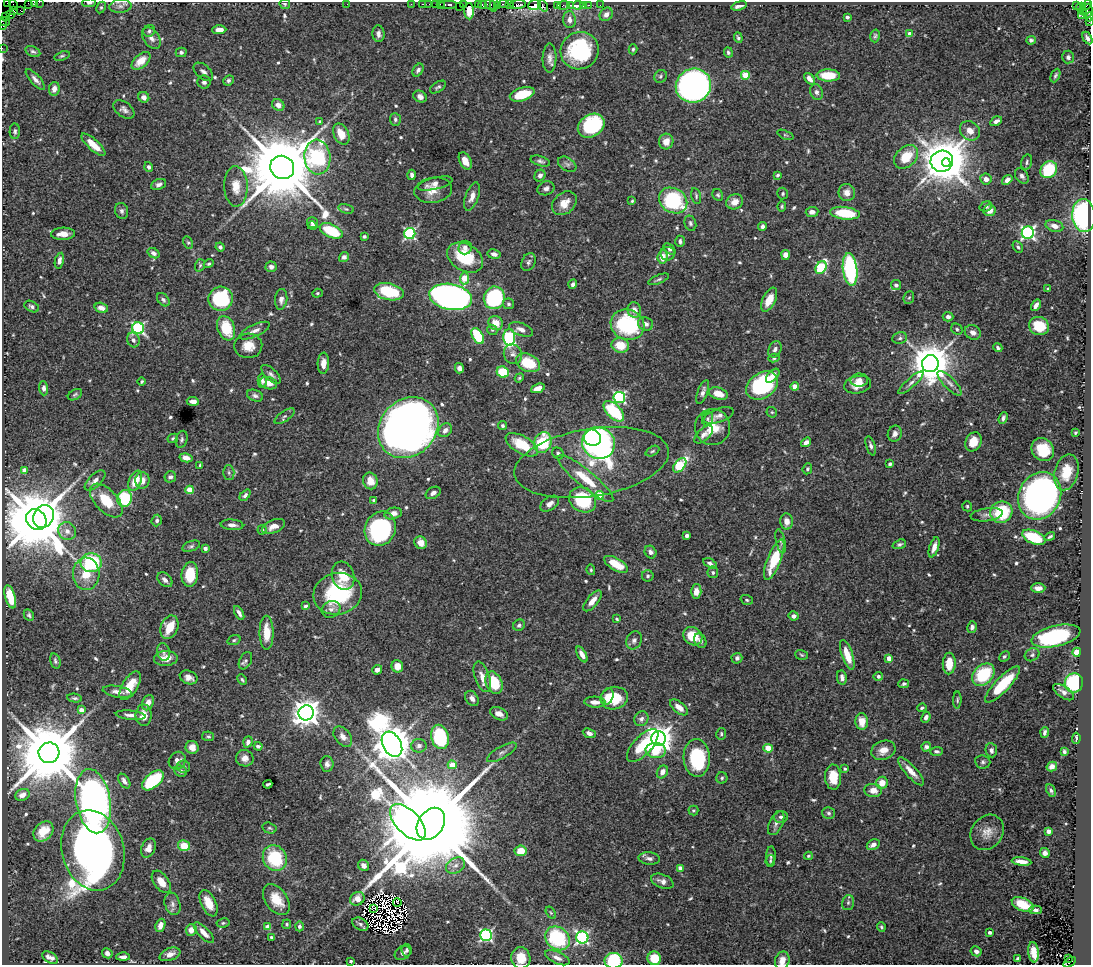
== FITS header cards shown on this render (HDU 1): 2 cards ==
NAXIS1  =                 1089
NAXIS2  =                  963

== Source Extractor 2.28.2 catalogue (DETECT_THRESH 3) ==
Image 1089 x 963 px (HDU 1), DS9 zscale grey, 1 PNG px = 1 image px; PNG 1093 x 967 px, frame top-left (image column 1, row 963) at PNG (2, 2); each listed source drawn as its Kron ellipse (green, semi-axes under 4 px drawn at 4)
Background 1.03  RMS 0.027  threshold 0.0822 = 3 sigma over >= 5 px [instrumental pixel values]
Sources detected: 649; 16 with non-positive FLUX_AUTO (blend fragments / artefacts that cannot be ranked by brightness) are neither listed nor drawn; of the other 633, the 500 brightest by FLUX_AUTO listed and drawn (133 fainter detections omitted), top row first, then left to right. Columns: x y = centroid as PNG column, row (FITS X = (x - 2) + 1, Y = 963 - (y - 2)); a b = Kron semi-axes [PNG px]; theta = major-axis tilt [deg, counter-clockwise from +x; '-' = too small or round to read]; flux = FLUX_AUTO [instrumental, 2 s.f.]
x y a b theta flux
34 2 3 2 - 3.9
39 2 2 2 - 12
7 3 2 2 - 3.4
28 3 2 2 - 27
89 3 7 4 1 5
285 4 5 5 - 3.4
347 4 2 2 - 29
411 4 2 2 - 20
423 4 3 2 - 40
429 4 2 2 - 18
435 4 2 2 - 54
440 4 3 2 - 58
448 4 9 3 0 150
463 4 3 2 - 51
503 4 5 2 - 100
509 4 2 2 - 11
518 4 8 4 6 150
13 5 5 2 - 55
478 5 4 2 - 65
482 5 4 3 - 74
491 5 6 4 -34 130
494 5 7 2 80 120
534 5 6 5 - 110
558 5 2 2 - 52
564 5 6 3 10 86
570 5 3 2 - 19
578 5 5 3 - 87
583 5 3 3 - 22
588 5 2 2 - 27
600 5 3 2 - 13
1076 5 2 2 - 12
1087 5 6 4 43 47
120 6 11 6 5 8.7
459 6 2 2 - 11
498 6 4 2 - 35
543 6 6 3 -53 100
739 6 8 3 16 7.3
101 7 6 4 62 2.7
1080 7 5 4 - 160
20 10 3 2 - 30
14 11 3 2 - 26
469 11 8 5 -89 13
1087 11 7 5 81 180
1083 12 3 2 - 48
606 14 7 6 - 9
10 15 4 3 - 130
1082 16 3 2 - 31
6 17 2 2 - 33
847 17 4 3 - 3.7
1089 17 5 2 - 100
569 20 8 6 -86 9.4
5 21 5 3 - 74
1089 22 3 2 - 58
2 25 5 2 - 44
219 30 7 4 1 13
149 31 6 5 - 4.4
378 34 8 6 -84 7.8
910 34 4 4 - 25
875 36 6 4 75 3.4
151 38 12 7 -54 11
738 38 5 4 - 3.3
1087 38 7 3 -60 5.3
1031 40 4 4 - 4
2 48 2 2 - 16
633 49 5 4 - 3
580 51 19 18 - 180
33 52 8 5 -24 4.3
181 52 5 5 - 4
728 52 5 4 - 3.7
62 56 8 4 18 3.2
1068 57 6 6 - 5.1
549 58 14 7 88 11
141 61 11 6 42 27
418 70 7 5 56 6.1
203 72 11 7 -41 7.1
745 75 4 4 - 51
828 75 12 6 -2 44
1055 75 7 4 65 3.6
661 76 7 6 - 4.1
35 79 13 5 -47 8
809 79 7 4 -50 10
228 80 5 5 - 4
204 82 6 6 - 6.8
693 86 18 16 27 780
438 87 9 5 33 4.1
54 89 7 5 80 12
816 92 8 6 -66 5.8
522 94 13 6 17 53
144 97 6 5 - 11
420 97 7 5 -32 8.3
278 105 6 5 - 13
124 109 12 7 -37 7.9
395 119 6 5 - 4.7
996 121 6 4 32 8.9
320 122 3 3 - 3.4
591 126 14 11 33 210
15 131 8 5 88 4.2
970 131 11 9 -40 17
341 134 11 7 -64 29
785 135 8 3 -22 2.7
666 142 8 7 - 17
93 145 15 5 -42 28
317 157 17 13 -85 340
906 157 13 9 44 47
465 161 9 5 -64 19
540 161 10 5 -17 5.1
942 161 11 10 - 7200
1027 162 8 5 75 4.4
946 163 4 4 - 3600
567 164 10 6 -34 6.5
149 167 5 4 - 4.9
282 167 12 11 - 28000
1049 170 9 7 48 91
412 175 5 4 - 6.4
778 175 4 3 - 3.4
540 176 6 5 - 7.4
1022 176 8 6 -54 6.9
986 179 6 5 - 13
1007 180 6 4 38 11
435 183 18 5 14 10
159 184 8 5 23 6.8
236 186 20 11 -88 29
546 188 9 6 21 6.4
433 190 19 12 9 25
847 193 8 8 - 15
783 194 6 5 - 3.6
718 195 6 5 - 3.2
696 196 8 4 -77 3.7
472 197 14 6 70 14
673 200 15 12 -32 170
632 201 3 3 - 2.7
735 202 8 7 - 17
564 203 14 10 42 23
782 206 5 4 - 2.7
986 206 6 5 - 4.4
346 209 8 4 -14 3.1
989 210 6 6 - 17
122 211 8 6 -75 5.6
812 212 6 5 - 8.7
845 213 15 6 -7 78
1084 216 16 11 -85 390
312 223 5 5 - 6.1
690 223 8 5 -72 4.3
313 226 5 4 - 6.9
762 226 4 4 - 6
1054 226 9 5 -15 13
331 231 12 6 -24 85
1028 233 6 6 - 450
63 234 12 6 2 18
410 234 5 5 - 240
364 236 3 3 - 3.2
680 241 6 4 -89 4.4
188 243 6 4 -62 2.9
220 247 4 4 - 4.9
465 247 7 6 - 7.1
1018 247 6 4 -61 4.2
670 249 7 4 -43 4.5
153 253 6 4 -34 6.6
494 254 6 5 - 9.7
668 254 7 7 - 7.9
786 255 5 4 - 14
344 257 5 4 - 6
663 257 7 5 83 16
465 258 19 13 -30 82
59 261 8 4 78 8.2
528 262 9 6 66 5.6
209 264 5 3 - 3.2
200 265 6 4 73 3.2
271 267 5 5 - 9.2
821 268 7 5 60 170
850 269 16 7 -83 260
464 278 6 4 84 45
659 279 11 4 21 4.3
573 284 5 4 - 5.3
896 285 5 5 - 8
1048 289 3 3 - 2.7
389 292 15 8 -13 97
317 293 5 4 - 2.8
451 297 21 13 -10 900
494 298 11 10 - 220
909 298 6 5 - 3.2
221 299 12 12 - 160
281 299 10 6 83 11
163 300 7 5 -49 4.5
769 300 13 6 64 30
509 304 5 5 - 3.8
1036 305 6 4 55 7.3
32 307 8 5 -28 5.5
101 308 7 5 -16 13
634 310 8 6 -72 12
948 317 5 5 - 7
496 323 7 6 - 24
646 324 8 6 -18 8.8
628 325 17 15 -19 170
1039 326 10 9 - 48
138 328 6 6 - 320
226 328 12 8 -70 64
521 329 12 6 -20 11
957 329 6 5 - 3.6
492 330 5 4 - 2.7
255 331 16 6 25 11
973 332 8 7 - 9.5
478 336 9 5 -60 110
509 337 8 6 89 260
900 338 7 6 - 5.2
133 340 7 6 - 6
620 345 9 7 -12 40
248 346 14 12 4 28
998 348 5 3 - 4.2
775 349 8 6 65 6.9
513 354 10 9 - 9.5
774 358 5 4 - 3.1
323 363 10 6 87 14
528 363 13 8 -25 64
930 364 8 8 - 6100
459 368 5 4 - 6.5
503 372 6 5 - 53
271 374 12 6 -44 6.7
773 376 8 5 46 13
519 378 5 4 - 2.6
859 380 9 6 3 13
142 381 4 3 - 2.8
262 381 7 4 -89 5.2
269 383 9 6 -16 14
911 383 16 4 42 8.2
950 383 16 5 -46 11
762 385 17 12 33 210
858 385 14 8 12 25
795 387 4 4 - 36
44 388 7 4 -88 7.9
538 388 7 4 20 14
703 392 12 5 70 8.4
718 394 10 6 -19 25
75 395 8 5 30 3.5
255 396 8 5 -20 5.3
619 397 6 5 - 300
193 401 6 4 -6 11
614 411 13 7 -45 110
772 412 6 5 - 3
719 415 16 7 19 11
284 416 12 5 36 5.2
1003 418 6 4 69 5
708 419 7 5 80 4.4
503 426 5 4 - 3
713 427 18 17 - 45
408 428 33 28 47 2400
445 430 7 6 - 9.9
1075 433 3 3 - 2.7
895 434 8 7 - 8.5
704 435 11 6 44 8.5
173 438 5 4 - 3.3
592 438 9 8 - 120
182 439 9 5 74 4.8
543 442 11 8 67 97
806 442 5 4 - 8.4
973 442 10 8 63 28
599 443 17 15 -27 500
522 445 18 8 -29 60
871 446 10 4 -73 5.7
1043 450 12 10 -49 56
652 451 7 4 27 3.4
558 453 6 5 - 5.4
186 458 6 4 -13 13
592 462 78 34 9 160
890 464 4 3 - 3.8
200 465 3 3 - 2.7
680 465 8 5 48 120
807 469 5 4 - 3.2
25 470 4 4 - 22
1066 472 18 11 76 46
229 473 7 5 -88 4.1
170 477 6 5 - 5.9
585 479 35 8 -40 52
142 480 8 7 - 14
95 481 13 6 44 11
135 481 10 6 67 35
370 481 8 7 - 23
190 490 4 4 - 35
433 493 8 5 30 7.4
245 495 6 4 47 4.5
600 495 4 4 - 54
1040 496 24 20 62 830
125 498 8 7 - 100
106 500 20 11 -46 54
374 500 3 3 - 3.3
583 500 14 12 -34 120
550 504 10 6 34 9.7
967 506 5 4 - 3.1
1001 512 11 10 - 97
393 513 9 5 12 11
987 515 16 6 7 8.7
43 516 12 10 60 1700
36 520 11 9 -49 21000
157 520 6 5 - 4.7
787 521 8 6 -86 14
232 525 11 5 -5 9.4
273 526 12 6 21 17
380 529 17 15 64 230
262 530 4 4 - 3.1
67 531 9 8 - 12
687 536 4 3 - 5.7
1050 536 5 3 - 3.2
1034 537 12 6 -23 85
781 541 12 4 -78 5.2
421 543 7 6 - 17
899 544 7 4 18 3.8
191 546 9 5 18 4.3
934 547 10 4 73 13
205 548 4 3 - 8.7
651 552 6 5 - 5.8
774 560 21 6 68 73
91 563 10 9 - 140
710 563 7 4 -29 7.1
616 564 13 6 -30 40
591 570 5 4 - 2.9
713 572 6 5 - 3.6
86 574 16 13 88 40
190 574 12 8 84 48
343 576 14 11 -73 36
648 576 6 5 - 3.8
165 580 9 6 -43 8.1
1038 588 7 4 1 9.2
696 592 7 5 87 14
338 594 24 20 14 150
10 597 12 5 -75 54
747 600 6 4 -18 3.1
592 601 12 5 50 16
305 606 4 4 - 4.1
331 609 9 8 - 7.8
239 613 7 4 -61 7.1
29 615 6 5 - 3.9
794 616 5 4 - 5.7
617 619 4 3 - 3.5
519 625 6 5 - 4.3
169 627 12 8 67 39
972 627 6 4 78 7.1
267 633 17 7 -89 37
693 636 10 8 -36 37
1056 636 25 10 13 200
234 640 7 5 18 3.2
634 640 9 7 61 7
700 641 7 5 -59 6.7
163 652 9 6 -74 6
1077 652 4 4 - 34
582 654 9 4 -61 11
802 655 6 4 -18 2.8
847 655 15 5 -71 35
1032 655 7 6 - 4.5
1004 656 6 4 43 3.2
166 658 11 7 3 20
737 658 5 5 - 5.2
889 658 4 4 - 22
55 661 8 5 -76 4.3
245 661 9 6 63 4.7
949 663 11 6 88 34
397 666 6 6 - 20
377 670 5 4 - 8.9
983 675 13 9 44 110
878 676 4 4 - 5.8
189 677 9 6 -22 12
482 677 16 7 -72 17
842 677 7 5 -81 7.6
242 680 5 3 - 3
494 683 12 8 -66 71
1074 683 9 9 - 150
904 684 5 4 - 4
1002 684 24 7 46 90
130 686 16 7 59 34
117 692 15 5 -10 11
1064 692 12 5 -34 9.5
607 697 8 6 69 14
75 698 7 4 -9 3.8
472 698 8 6 -56 10
614 698 14 11 8 64
957 700 8 4 88 3.5
595 702 10 5 -3 13
148 703 8 5 69 15
679 707 11 5 -39 17
922 708 4 3 - 3.2
81 710 4 4 - 16
306 713 8 7 - 2200
499 714 9 6 -23 13
131 715 15 4 -6 10
144 715 10 8 -90 20
926 717 6 4 64 7.2
641 719 8 7 - 6.9
862 721 8 6 -87 25
589 733 7 4 -24 8.1
1045 733 5 3 - 5
721 734 5 5 - 3.1
208 736 6 5 - 3.5
343 737 11 7 -50 13
440 737 12 8 -77 140
658 738 7 7 - 2100
1076 738 5 3 - 3.7
248 742 6 4 69 7.6
392 744 13 9 -60 5700
643 745 21 9 47 81
258 746 4 3 - 4.6
419 746 8 6 4 6
192 747 6 6 - 13
926 747 5 4 - 7.4
768 748 4 4 - 46
883 750 12 9 20 19
991 750 7 5 -82 7
656 751 10 7 -5 54
936 751 6 4 2 4.4
502 752 17 6 29 9
1064 752 4 3 - 4.5
49 753 10 10 - 22000
245 758 9 8 - 13
697 758 19 13 -87 150
177 761 9 8 - 12
983 762 7 6 - 5
327 764 8 6 -86 7.2
452 765 4 4 - 41
1052 766 5 4 - 9.1
184 767 6 6 - 3.9
845 769 3 3 - 3.9
181 771 7 5 -22 7
911 771 18 5 -48 19
662 772 7 5 60 12
833 777 12 8 -87 35
722 778 6 5 - 3.4
153 780 13 7 40 150
124 781 8 5 -56 8.3
882 783 6 6 - 21
268 784 5 3 - 3.3
873 790 8 6 -6 14
1051 790 7 4 -66 4
22 795 7 5 25 11
93 801 32 17 -80 1300
693 810 5 5 - 2.9
829 813 6 5 - 4.2
781 817 7 6 - 5.5
408 822 23 11 -46 6600
776 823 13 6 64 8.3
431 824 17 12 56 79000
269 828 7 5 -15 3.5
43 831 11 8 46 34
1048 831 4 4 - 16
987 832 19 15 54 24
873 845 7 5 29 9.3
184 846 6 5 - 34
148 848 10 7 66 15
93 850 41 31 -74 2000
521 851 6 5 - 33
1045 853 5 5 - 7.8
771 856 10 4 86 4.4
808 856 4 3 - 2.7
275 858 13 11 -63 110
649 858 10 6 -5 7.7
770 861 6 5 - 2.7
1022 862 10 4 -7 16
364 865 6 5 - 9.8
455 865 10 7 32 10
680 868 4 3 - 13
662 881 12 7 -22 10
161 882 12 7 -54 23
357 899 8 6 36 17
276 900 17 11 -54 40
397 902 4 2 - 4.2
209 903 14 7 -64 28
848 903 8 6 75 4.9
172 904 11 7 -74 9.3
1023 904 11 6 -23 43
374 908 4 2 - 4.1
1036 910 6 4 0 6.3
551 913 6 4 -58 2.7
223 923 6 4 10 2.9
287 924 5 4 - 2.9
360 924 8 6 -31 4.8
160 925 7 4 69 13
299 926 5 4 - 4.8
268 927 4 4 - 27
881 927 5 4 - 3.1
191 930 6 5 - 15
990 932 4 3 - 5.6
204 933 13 5 -45 17
486 935 6 5 - 340
271 937 4 3 - 3.4
582 937 6 6 - 330
557 938 13 10 -39 150
407 950 6 5 - 4.3
976 951 5 5 - 8.3
1034 952 10 5 -84 22
107 953 5 5 - 7.7
403 953 8 6 32 6.3
170 954 11 6 20 12
123 957 6 3 0 7.4
50 958 8 5 -30 9.5
521 958 11 9 -81 34
557 958 13 6 -24 10
654 958 7 6 - 41
1017 959 4 3 - 4.1
1069 959 3 2 - 10
351 961 3 3 - 4.2
614 961 9 8 - 100
782 961 9 7 77 19
1070 962 7 3 31 270
At the frame edge (FLAGS 8, measured only in part): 17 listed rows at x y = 34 2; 39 2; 7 3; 28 3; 89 3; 285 4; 13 5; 1087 11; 1089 17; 5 21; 1089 22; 2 25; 1087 38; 2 48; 614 961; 782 961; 1070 962
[133 fainter detections neither listed nor drawn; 16 non-positive-flux detections neither listed nor drawn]